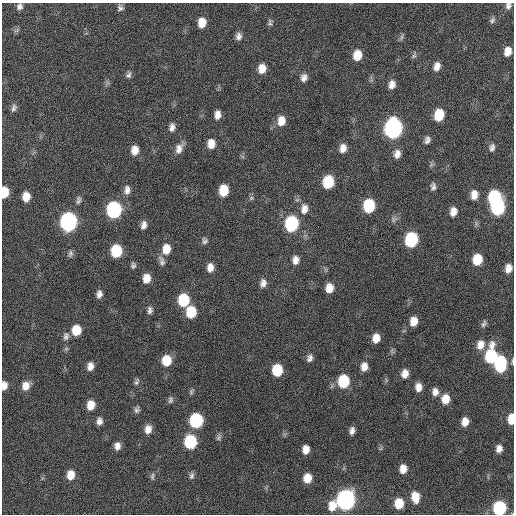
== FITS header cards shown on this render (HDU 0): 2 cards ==
NAXIS1  =                  512 / Axis length
NAXIS2  =                  512 / Axis length

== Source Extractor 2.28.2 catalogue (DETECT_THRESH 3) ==
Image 512 x 512 px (HDU 0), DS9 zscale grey, 1 PNG px = 1 image px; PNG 516 x 516 px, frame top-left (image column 1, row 512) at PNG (2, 3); no overlay
Background 134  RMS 12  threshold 35.7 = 3 sigma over >= 5 px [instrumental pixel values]
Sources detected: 114; all 114 listed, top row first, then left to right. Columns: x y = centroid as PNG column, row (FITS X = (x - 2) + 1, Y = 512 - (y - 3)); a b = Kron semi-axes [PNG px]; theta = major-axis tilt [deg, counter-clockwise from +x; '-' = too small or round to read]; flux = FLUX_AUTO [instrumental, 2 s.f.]
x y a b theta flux
19 6 7 7 - 2900
508 6 8 7 - 3000
120 8 8 7 - 2700
492 20 8 7 - 2200
270 22 9 5 81 2000
202 23 9 7 81 11000
17 30 8 4 31 1600
238 36 9 7 82 3600
402 37 10 4 79 1600
507 51 9 7 73 7800
357 55 10 7 79 13000
414 55 9 5 74 1700
437 66 10 7 70 5800
262 69 10 8 80 9600
128 75 10 6 63 2500
304 78 10 8 70 4500
392 84 9 7 76 5400
14 108 10 6 69 2700
217 115 8 6 84 5500
439 115 10 7 78 24000
281 121 11 9 86 9100
172 127 10 7 82 3900
393 128 11 9 81 300000
427 140 9 6 69 3100
211 144 10 8 86 8800
492 147 11 7 79 3200
343 148 10 7 79 6200
179 149 14 9 64 6300
135 150 10 8 86 7900
397 154 11 8 78 5300
328 182 10 8 77 32000
433 186 9 6 86 2800
127 190 12 8 84 4900
224 190 9 7 82 19000
4 192 9 6 87 18000
474 195 10 7 82 7600
26 197 8 6 86 10000
494 197 10 8 69 62000
251 198 7 5 22 1600
78 200 11 6 82 2500
369 206 10 8 82 49000
498 207 10 8 72 81000
304 209 14 9 81 6900
114 210 10 8 85 130000
453 212 9 6 77 6600
394 219 9 8 - 2600
68 222 10 9 - 220000
291 224 10 8 83 89000
144 225 9 6 75 4200
411 240 10 8 81 72000
205 241 8 7 - 2400
166 249 11 8 79 11000
116 251 9 8 - 36000
70 254 9 6 73 2300
477 259 9 7 77 19000
295 260 10 7 84 5300
162 261 14 7 -71 3700
133 265 8 6 77 2000
210 268 9 7 85 6100
508 268 8 6 77 6300
146 278 8 7 - 8700
263 283 10 7 80 4300
329 288 9 7 78 9200
99 294 8 6 82 3900
183 300 10 8 86 40000
150 310 9 6 84 2800
191 312 10 8 85 28000
414 321 9 7 80 8900
484 324 10 6 65 2300
76 330 9 7 87 18000
66 336 12 8 82 3600
376 338 8 6 80 8500
481 345 12 9 74 8100
491 356 13 8 86 57000
310 358 9 6 71 3500
166 360 9 8 - 19000
513 361 9 3 -90 1400
500 364 12 8 85 59000
90 366 8 6 79 5600
364 367 10 7 83 6700
277 370 9 8 - 27000
405 374 9 7 79 6800
343 381 10 8 85 41000
137 382 10 5 69 2000
4 385 8 5 85 5700
26 386 9 8 - 8000
418 387 8 7 - 6100
191 392 8 5 60 1600
435 392 9 7 -86 4900
445 399 10 8 83 11000
170 400 9 6 82 2200
91 405 9 7 80 11000
137 410 8 7 - 2400
511 419 9 5 88 14000
196 420 9 8 - 80000
99 421 8 6 87 4000
465 422 8 6 79 7500
148 429 10 8 76 6600
352 431 7 5 75 3700
218 438 10 6 55 2100
190 442 9 8 - 60000
117 446 8 6 86 5000
306 449 7 6 - 6900
499 449 8 7 - 4900
403 469 8 7 - 7800
71 475 9 7 88 10000
152 476 10 5 79 2000
192 476 9 6 86 2400
307 478 8 7 - 12000
415 497 11 8 -83 13000
345 500 10 9 - 330000
399 503 9 7 86 18000
332 506 11 9 83 11000
499 508 9 8 - 75000
At the frame edge (FLAGS 8, measured only in part): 6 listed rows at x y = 508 6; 4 192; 513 361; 4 385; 511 419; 499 508